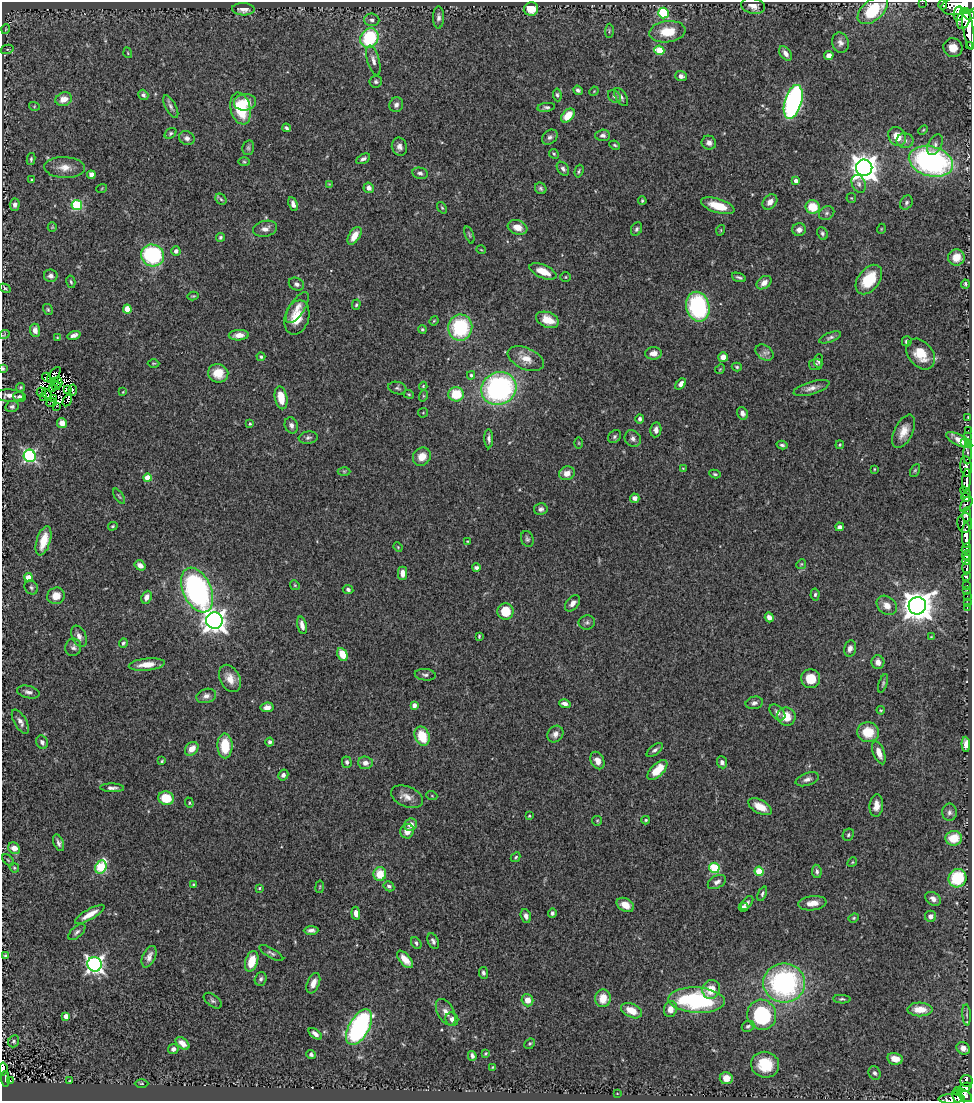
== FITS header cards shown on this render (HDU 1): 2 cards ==
NAXIS1  =                  970
NAXIS2  =                 1099

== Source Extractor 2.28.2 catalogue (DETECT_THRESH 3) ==
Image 970 x 1099 px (HDU 1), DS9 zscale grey, 1 PNG px = 1 image px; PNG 974 x 1103 px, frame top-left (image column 1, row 1099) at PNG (2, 2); each listed source drawn as its Kron ellipse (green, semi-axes under 4 px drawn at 4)
Background 0.88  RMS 0.043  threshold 0.129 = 3 sigma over >= 5 px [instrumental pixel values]
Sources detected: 397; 5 with non-positive FLUX_AUTO (blend fragments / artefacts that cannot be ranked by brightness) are neither listed nor drawn; the other 392 listed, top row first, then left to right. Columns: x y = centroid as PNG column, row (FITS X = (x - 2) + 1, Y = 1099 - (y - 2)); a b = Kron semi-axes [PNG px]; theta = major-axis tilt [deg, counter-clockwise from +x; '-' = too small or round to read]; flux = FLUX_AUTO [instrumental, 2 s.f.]
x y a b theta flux
922 3 2 2 - 7.3
943 5 5 2 - 42
960 5 18 9 13 3800
753 6 12 7 -13 21
243 9 11 6 -2 19
531 9 7 6 - 52
873 10 18 10 40 150
663 13 5 5 - 240
958 13 7 4 81 660
969 15 6 4 -24 1100
438 17 11 5 -90 11
964 18 11 6 72 2100
372 20 7 6 - 11
6 29 5 3 - 2.2
968 30 20 5 -81 4000
609 31 7 3 88 3.4
667 32 18 10 6 78
369 38 10 8 59 200
840 43 10 8 -75 14
970 45 3 2 - 96
953 48 10 9 - 38
7 49 6 4 15 3.5
659 50 5 4 - 88
128 53 5 3 - 2.7
785 53 8 5 -54 16
829 55 5 4 - 22
373 60 15 6 -74 17
681 76 6 5 - 11
376 82 6 5 - 6.5
578 90 5 4 - 7.5
594 91 5 3 - 2.5
143 95 5 4 - 7.1
557 95 6 4 -82 5.2
614 97 7 5 -46 7.3
621 97 10 5 -57 8.9
64 99 8 6 20 28
245 102 11 8 8 35
793 102 17 8 74 770
396 105 7 7 - 11
34 106 5 3 - 3.2
171 107 12 5 -61 9.6
546 107 9 4 8 7
241 109 16 10 -77 130
568 115 8 5 47 50
286 128 4 3 - 6.2
923 130 5 3 - 3.2
171 133 6 4 40 5.5
603 135 7 5 3 8.7
897 136 10 8 -55 41
550 137 9 6 39 9.2
187 138 8 6 -28 12
905 141 8 7 - 12
709 143 7 7 - 14
615 145 5 3 - 3.9
935 145 11 6 61 13
399 147 9 7 -73 15
248 148 7 5 76 6.3
554 154 5 4 - 3.7
31 159 6 4 77 4.9
363 159 7 4 27 8.9
931 161 22 15 -14 690
244 162 6 4 -2 3.7
65 168 20 10 -2 33
864 168 8 8 - 3600
563 169 8 5 -54 8.8
579 171 6 3 74 4.3
420 173 8 5 -12 9.9
91 175 4 4 - 26
32 180 4 3 - 3.8
796 181 4 3 - 14
329 184 4 4 - 2.5
859 184 9 6 -65 10
102 188 5 3 - 2.9
369 188 5 5 - 15
541 188 6 5 - 6.3
851 198 5 4 - 3
221 199 6 5 - 4.5
642 201 4 4 - 4.2
770 202 8 6 48 18
906 203 7 5 59 8.1
293 204 7 4 -65 13
15 205 6 5 - 9.2
77 205 5 5 - 230
718 206 17 7 -17 66
813 207 7 7 - 68
442 208 6 4 -53 4.1
827 213 8 6 32 8.6
52 227 5 4 - 3.2
517 227 10 7 -19 32
265 229 12 8 13 18
636 229 7 5 65 6.3
881 229 5 3 - 2.3
721 230 5 3 - 2.5
799 230 7 6 - 13
822 233 7 5 -66 7.4
469 235 9 3 -70 4.4
354 236 10 5 58 37
220 237 4 4 - 5.4
481 250 5 3 - 2.3
176 251 5 4 - 11
153 255 11 11 - 290
956 257 8 8 - 38
543 271 14 6 -23 48
51 276 7 6 - 13
566 277 5 4 - 3.5
739 277 7 3 -19 6.3
869 279 17 10 52 110
71 282 6 4 -78 4.4
764 283 8 5 37 18
296 284 8 6 -26 9.5
965 284 4 3 - 4.9
5 288 6 4 -28 4.9
193 296 5 3 - 3.3
356 305 5 4 - 4.2
297 307 18 7 58 23
698 307 15 11 -76 330
127 309 4 4 - 69
48 310 6 4 -59 4.8
297 317 17 12 73 53
547 320 12 7 -21 52
434 321 5 4 - 3.2
460 327 13 12 - 220
422 329 4 4 - 3.9
35 330 7 5 -86 18
4 335 5 3 - 2.3
74 335 6 4 17 11
239 335 10 5 2 20
57 337 4 3 - 2.1
830 337 11 4 21 8.5
907 341 5 5 - 8.1
653 353 8 6 2 19
764 353 10 7 -36 11
921 354 17 12 -50 71
261 357 4 4 - 5.2
723 357 5 5 - 21
526 359 19 10 -24 38
819 361 7 4 88 6.5
154 363 6 3 1 2.7
816 364 7 5 5 5.9
737 367 5 4 - 4
3 369 4 2 - 4.8
720 369 5 4 - 3.2
218 373 10 9 - 55
54 375 9 4 50 3
471 375 4 3 - 4.5
46 377 5 3 - 6.6
55 381 2 2 - 1.6
58 382 5 2 - 14
681 384 6 4 48 15
56 386 4 2 - 3.7
423 386 4 4 - 3.4
20 387 4 3 - 3.5
52 388 2 2 - 0.45
397 388 9 6 -14 7.2
499 388 18 16 26 630
811 388 18 6 17 19
67 390 4 3 - 1.1
73 390 5 2 - 4
41 392 4 2 - 3.1
123 392 3 3 - 2.3
47 394 6 3 -54 0.48
409 394 5 4 - 3.7
456 394 7 7 - 87
9 396 15 6 -1 17
423 396 6 4 72 3.5
20 397 6 5 - 10
44 397 4 3 - 4.2
54 398 3 2 - 0.39
281 398 11 6 -80 51
67 401 6 3 59 5.8
51 403 5 2 - 0.96
12 406 7 5 12 8.2
56 406 2 2 - 7.8
423 413 5 4 - 2.9
742 413 6 5 - 11
968 418 3 2 - 17
640 419 4 4 - 7.2
62 423 5 5 - 25
250 424 4 3 - 3.5
291 425 8 6 -67 11
656 430 7 5 82 14
968 430 2 2 - 13
904 431 18 9 64 38
614 437 7 5 47 6.3
967 437 4 3 - 77
308 438 9 6 8 8.3
489 439 10 4 -88 9.9
633 439 9 7 -47 13
959 440 14 5 -26 26
965 442 2 2 - 24
579 443 6 3 -90 2.8
968 443 3 2 - 21
782 445 5 4 - 6
840 445 4 3 - 3
967 454 10 3 88 200
30 456 6 6 - 500
422 457 9 8 - 34
966 466 10 6 -83 1600
683 468 4 2 - 1.9
874 469 3 2 - 2.4
915 470 7 4 62 4.5
344 471 6 4 0 4.5
567 473 8 6 21 24
715 474 5 3 - 3.9
147 478 4 4 - 40
966 480 11 4 86 1700
965 492 6 4 -51 470
119 496 9 3 -56 4.4
966 497 4 4 - 330
635 498 5 4 - 12
966 504 8 5 58 720
541 509 7 6 - 8.9
967 514 7 3 85 640
965 523 10 7 -88 1300
113 526 5 3 - 3.8
840 527 4 4 - 11
966 535 12 4 90 3200
527 539 8 6 -71 6.7
43 541 15 7 73 59
467 541 3 3 - 2.4
398 547 5 3 - 2.6
966 548 5 4 - 1000
966 555 5 4 - 1100
967 560 5 3 - 750
801 564 5 4 - 3.5
140 565 6 4 -35 18
476 568 4 4 - 7
967 568 6 3 87 320
403 573 7 4 90 19
28 577 4 4 - 38
966 577 4 3 - 470
295 585 5 4 - 3.4
967 586 3 3 - 55
31 587 7 6 - 7.1
348 589 5 4 - 7.3
197 590 23 14 -66 680
967 590 3 2 - 14
815 595 6 4 85 5.5
56 596 9 8 - 33
967 596 2 2 - 13
146 597 7 5 66 18
573 603 9 6 49 18
967 603 3 2 - 8.4
887 605 11 8 -42 25
917 606 9 8 - 4900
967 607 3 2 - 22
505 612 8 8 - 80
769 617 5 4 - 15
214 621 8 8 - 2400
587 622 8 7 - 8.5
302 625 9 4 -76 16
79 636 11 7 -67 15
479 636 3 3 - 3.3
931 637 4 4 - 2.7
123 643 5 3 - 5.3
73 647 9 8 - 10
850 648 8 6 76 13
342 654 7 5 -62 51
878 662 7 6 - 18
147 664 18 6 6 38
425 675 10 6 -6 9.2
230 678 14 10 -63 32
811 679 9 9 - 49
883 683 9 4 71 6
28 692 11 6 -14 11
206 696 10 7 17 13
754 703 9 6 14 11
565 704 6 4 -14 12
414 705 4 4 - 16
267 707 6 5 - 15
881 710 4 3 - 2.8
777 712 9 6 -45 12
786 717 9 9 - 51
20 722 13 6 -59 15
868 732 11 10 - 68
555 734 9 7 51 14
422 736 10 7 -68 85
42 742 7 5 -63 9.8
270 742 4 4 - 7.8
966 744 7 4 -86 21
225 746 12 7 -89 88
192 749 8 6 46 30
655 750 9 4 38 8.2
879 753 12 5 -69 27
597 760 9 6 -64 24
162 761 4 3 - 3
347 762 6 5 - 8.1
722 762 6 5 - 9.7
365 763 7 6 - 16
657 770 12 6 45 59
283 775 5 5 - 9.5
807 779 12 6 19 13
112 788 12 4 -2 11
432 796 5 3 - 2.8
407 797 17 10 -23 26
166 798 8 6 -12 84
189 803 5 4 - 3.4
876 806 11 7 84 23
760 807 13 6 -28 40
949 812 9 7 89 11
529 816 4 4 - 2.8
646 820 4 3 - 3.8
597 821 5 5 - 3.4
411 825 6 6 - 19
407 831 7 6 - 27
848 835 6 5 - 5.5
954 838 8 7 - 62
59 843 8 5 -67 9.5
14 848 6 5 - 30
516 857 5 3 - 3.6
8 860 7 4 -45 3.3
852 862 5 4 - 3.5
101 867 7 5 66 240
14 868 5 4 - 4.1
714 868 5 5 - 200
759 871 4 4 - 110
817 871 7 5 -83 7.9
380 874 7 6 - 63
957 878 9 8 - 150
717 882 10 6 30 13
193 884 4 3 - 3.2
389 886 6 5 - 7.1
320 887 6 3 81 2.8
259 888 4 3 - 3.9
762 894 7 4 66 6.3
933 899 8 6 -35 16
747 903 8 5 52 7.4
812 903 14 7 7 27
625 905 9 6 -28 30
744 907 5 4 - 12
356 913 6 4 -83 18
552 913 5 4 - 7.4
90 914 17 5 30 36
526 916 7 5 -70 14
931 916 5 5 - 15
854 918 5 4 - 3.9
311 930 7 4 1 11
77 932 10 5 43 9
433 941 8 5 -66 9.1
416 943 6 4 -56 5.5
271 953 13 4 -30 8.5
6 956 4 3 - 4.8
149 957 11 6 67 17
405 959 10 5 -49 29
252 961 10 6 72 62
94 964 7 7 - 1100
483 973 6 4 -84 7.4
261 979 7 6 - 8.5
313 983 11 6 67 23
784 983 21 19 0 560
711 989 9 8 - 51
603 998 9 7 80 44
842 999 9 4 -3 5.6
528 1000 6 5 - 26
697 1000 28 12 -3 360
213 1001 10 6 -38 7.9
670 1009 8 6 76 25
920 1009 12 7 -2 48
631 1011 11 6 -26 45
446 1012 14 8 -61 21
762 1015 15 14 - 270
967 1015 10 4 -85 8.1
66 1016 4 4 - 22
452 1019 7 6 - 14
748 1026 6 5 - 5.6
359 1027 19 10 60 590
315 1034 7 4 -37 12
14 1041 6 5 - 5.4
182 1043 8 5 -40 20
530 1044 6 4 42 4.4
963 1048 7 6 - 17
173 1049 5 5 - 9.6
485 1053 3 2 - 3.1
311 1054 5 4 - 7.3
472 1056 5 3 - 8.5
895 1059 8 5 -12 31
765 1065 14 13 - 100
493 1067 4 2 - 2
3 1069 7 3 84 64
875 1073 7 5 -64 9.2
726 1078 6 6 - 33
5 1079 8 4 -84 49
10 1081 3 3 - 7.4
70 1081 4 3 - 4.2
966 1081 6 6 - 170
142 1083 7 3 -1 3.6
965 1087 7 4 21 460
958 1091 4 3 - 140
617 1093 3 2 - 1.7
965 1096 8 5 -37 750
958 1098 9 4 -54 280
952 1099 13 5 3 230
At the frame edge (FLAGS 8, measured only in part): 8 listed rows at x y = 922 3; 943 5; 960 5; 970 45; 3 369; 3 1069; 958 1098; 952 1099
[5 non-positive-flux detections neither listed nor drawn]